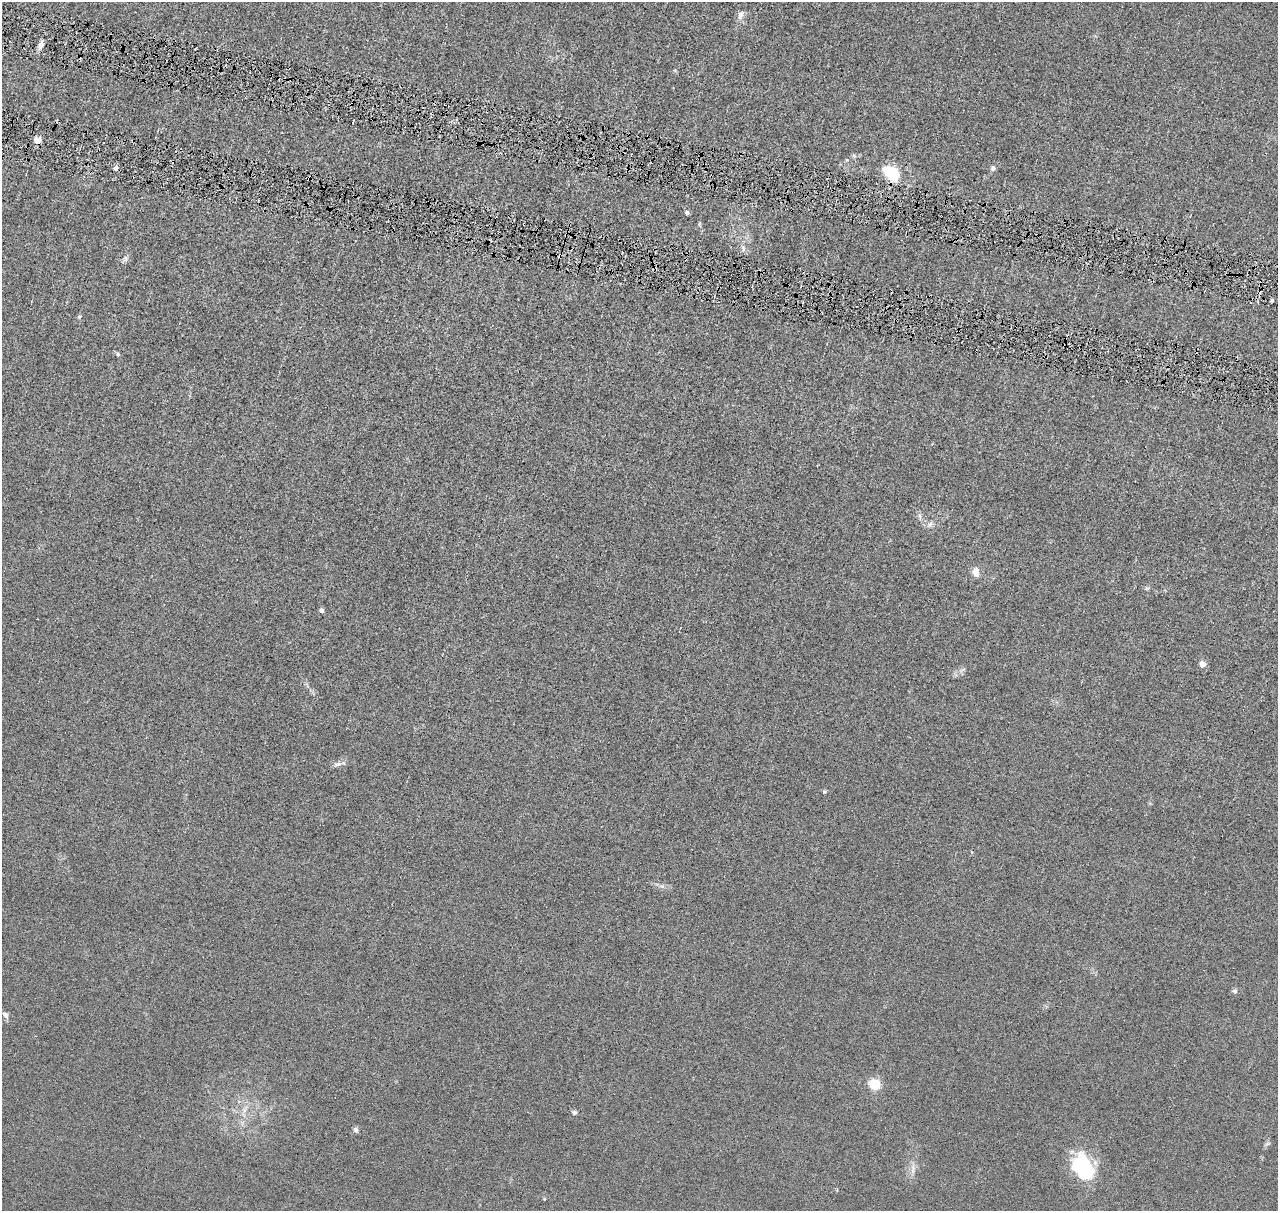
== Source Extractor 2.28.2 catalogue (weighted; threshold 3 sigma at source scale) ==
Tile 11 of 4 x 4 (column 3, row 3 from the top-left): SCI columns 2571-3846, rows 1462-2670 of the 5140 x 5218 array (HDU 1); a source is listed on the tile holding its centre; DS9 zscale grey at full resolution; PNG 1280 x 1213 px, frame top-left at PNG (2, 2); no overlay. Shown black and unused: <1% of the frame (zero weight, under 4 of 8 exposures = <1% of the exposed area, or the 3 px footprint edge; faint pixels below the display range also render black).
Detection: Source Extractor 2.28.2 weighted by HDU 2 'WHT'; one run over the whole footprint, this tile lists its part. Background 0.0119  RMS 0.0042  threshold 0.0172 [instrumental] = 3 sigma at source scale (4.09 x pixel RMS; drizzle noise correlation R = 1.36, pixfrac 0.8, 0.05/0.05 arcsec/px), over >= 5 px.
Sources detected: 30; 1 cosmic-ray / hot-pixel residue — not listed; the other 29 listed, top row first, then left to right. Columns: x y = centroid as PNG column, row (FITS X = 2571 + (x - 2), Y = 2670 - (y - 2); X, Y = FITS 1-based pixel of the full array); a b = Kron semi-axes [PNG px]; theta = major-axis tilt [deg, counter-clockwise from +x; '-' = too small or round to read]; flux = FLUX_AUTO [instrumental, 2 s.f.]
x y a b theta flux
741 15 14 7 68 2.1
41 45 9 6 67 2.2
37 140 5 5 - 5.3
854 156 6 4 -45 0.57
115 168 7 5 75 1.1
993 168 8 7 - 1
892 173 18 13 -39 16
687 212 5 4 - 0.86
700 224 7 4 -82 0.56
126 259 9 6 69 1.2
79 317 5 4 - 0.46
117 354 5 5 - 0.75
919 516 8 4 -81 0.93
930 524 10 6 22 1.4
975 572 10 8 -87 3.3
1146 589 6 4 19 0.56
321 610 5 4 - 1.2
1202 664 5 4 - 4.4
337 764 11 6 6 1.5
824 792 5 4 - 0.57
662 886 7 4 -19 0.85
1235 991 6 6 - 0.89
5 1015 9 6 -45 1.4
875 1085 6 5 - 38
244 1110 8 4 71 1.2
574 1112 7 5 -27 0.77
356 1130 7 5 -68 0.95
1083 1167 32 22 -61 25
913 1169 18 5 89 2.2